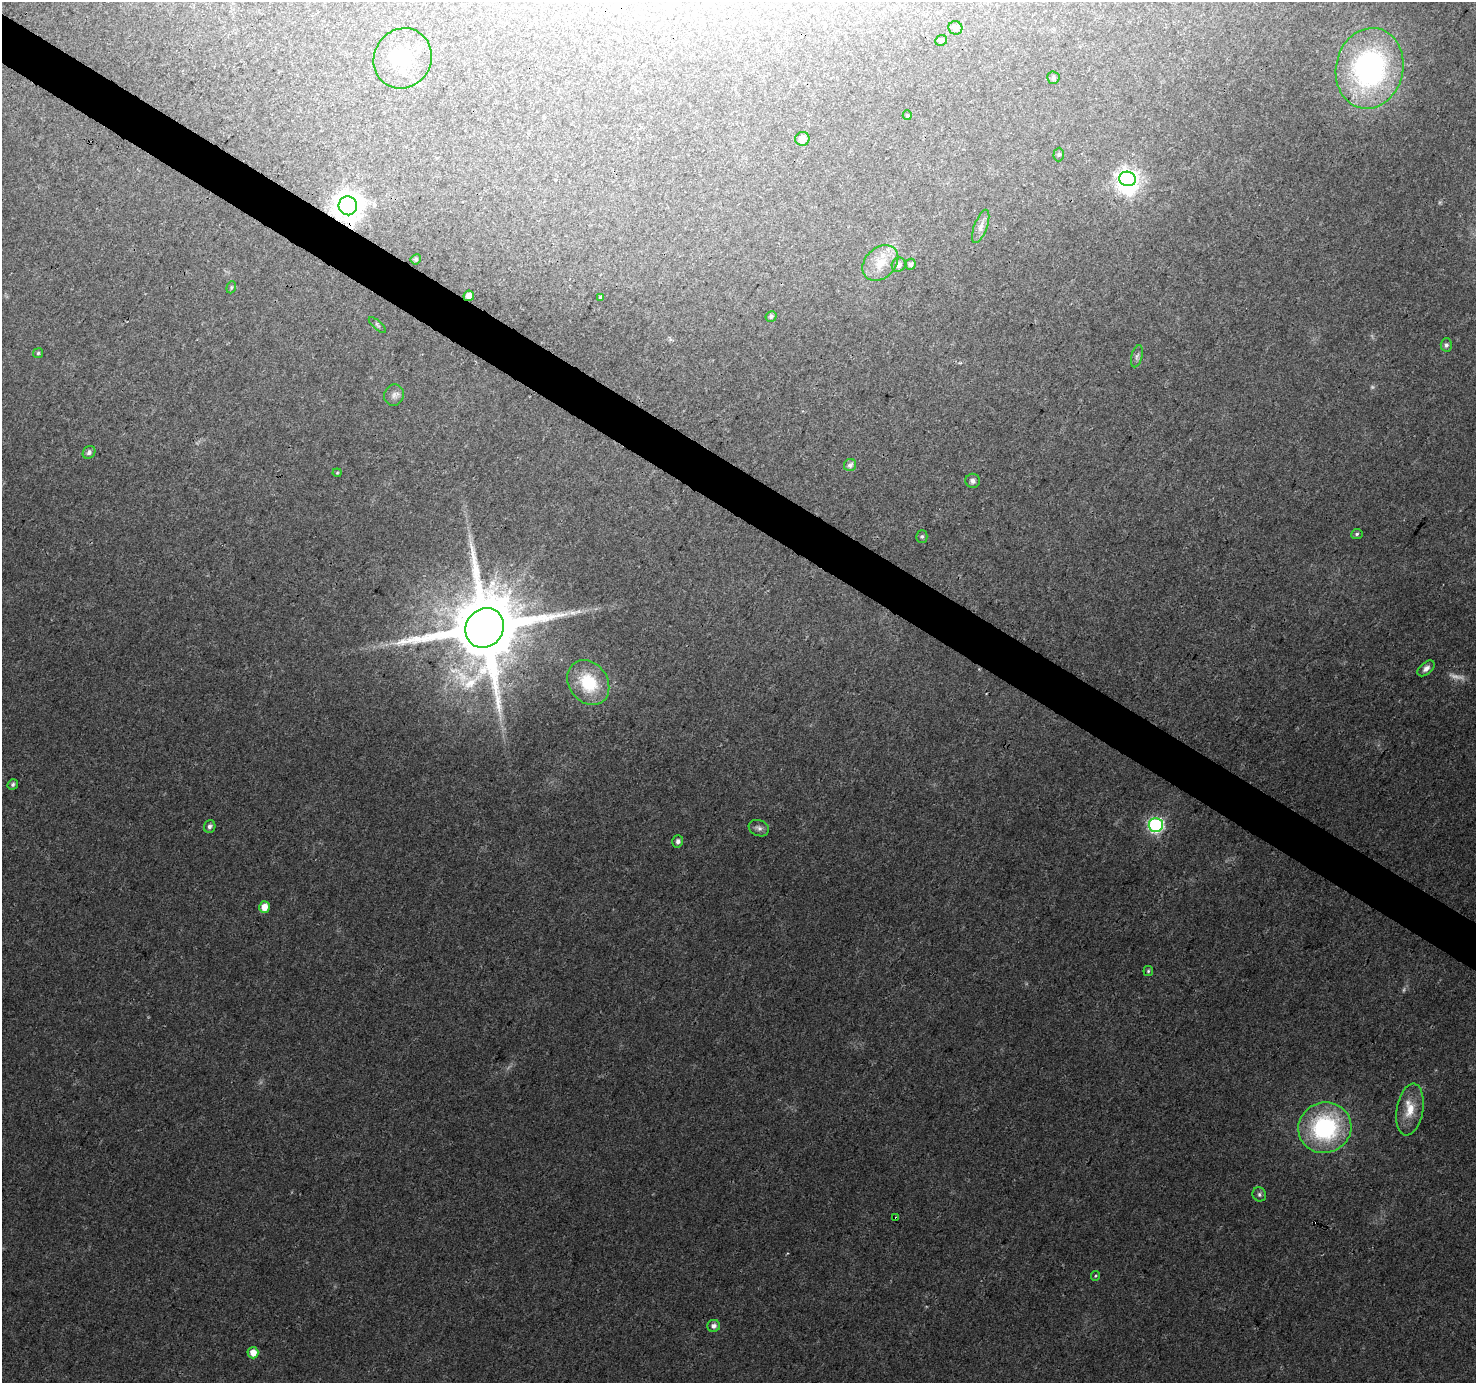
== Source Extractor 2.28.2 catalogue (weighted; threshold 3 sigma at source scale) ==
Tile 11 of 4 x 4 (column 3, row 3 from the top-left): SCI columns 2958-4431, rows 1638-3018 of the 5906 x 5969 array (HDU 1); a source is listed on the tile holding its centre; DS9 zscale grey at full resolution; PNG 1478 x 1385 px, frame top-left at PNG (2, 2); each listed source drawn as its Kron ellipse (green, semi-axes under 4 px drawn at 4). Shown black and unused: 4% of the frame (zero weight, under 3 of 4 exposures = <1% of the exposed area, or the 3 px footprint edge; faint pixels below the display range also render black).
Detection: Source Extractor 2.28.2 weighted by HDU 2 'WHT'; one run over the whole footprint, this tile lists its part. Background 0.0264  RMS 0.0033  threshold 0.0148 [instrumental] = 3 sigma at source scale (4.5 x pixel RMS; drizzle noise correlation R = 1.50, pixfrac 1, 0.0396/0.0396 arcsec/px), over >= 5 px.
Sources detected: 54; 3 too faint to see at this stretch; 2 inside a brighter object's white glare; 2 cosmic-ray / hot-pixel residue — neither listed nor drawn; the other 47 listed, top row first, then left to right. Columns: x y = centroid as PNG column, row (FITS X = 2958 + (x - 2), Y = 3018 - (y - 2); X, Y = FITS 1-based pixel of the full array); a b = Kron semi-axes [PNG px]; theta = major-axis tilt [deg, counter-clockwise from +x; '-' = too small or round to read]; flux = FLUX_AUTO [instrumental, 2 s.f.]
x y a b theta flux
955 28 7 6 - 1.3
941 40 6 5 - 0.97
403 58 31 28 58 14
1370 68 40 33 77 78
1053 78 6 6 - 0.83
907 115 5 4 - 0.4
802 139 7 7 - 2.5
1059 155 7 5 88 0.58
1128 179 8 7 - 160
348 206 9 9 - 470
981 226 17 6 70 2
416 259 5 4 - 0.58
880 263 20 15 45 7.6
910 264 5 5 - 0.99
899 265 7 6 - 1.7
231 287 6 4 70 0.49
469 296 5 5 - 2.4
600 297 4 3 - 0.42
771 316 5 5 - 0.76
377 325 11 3 -41 0.51
1446 345 6 5 - 0.87
38 353 5 5 - 0.5
1137 356 11 5 75 1
394 395 11 10 - 1.7
89 452 7 5 48 1.2
850 465 6 6 - 1.5
337 473 4 4 - 0.34
973 481 7 7 - 1.2
1357 534 5 5 - 0.64
922 537 6 5 - 0.6
485 628 21 18 53 4800
1426 668 10 6 39 1.7
588 683 24 19 -54 15
13 785 5 5 - 0.77
1156 825 7 7 - 73
210 826 6 5 - 1.1
759 828 10 8 -22 1.4
678 841 6 5 - 1.1
264 907 6 5 - 3.7
1148 971 5 4 - 0.5
1410 1109 26 13 80 6.9
1325 1128 27 25 20 44
1259 1194 7 6 - 0.85
896 1218 3 3 - 1.5
1095 1276 5 4 - 0.42
714 1326 6 6 - 1.5
253 1353 5 5 - 3.4
Overlapping masked pixels (flux is a lower limit): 3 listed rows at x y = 348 206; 469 296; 896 1218